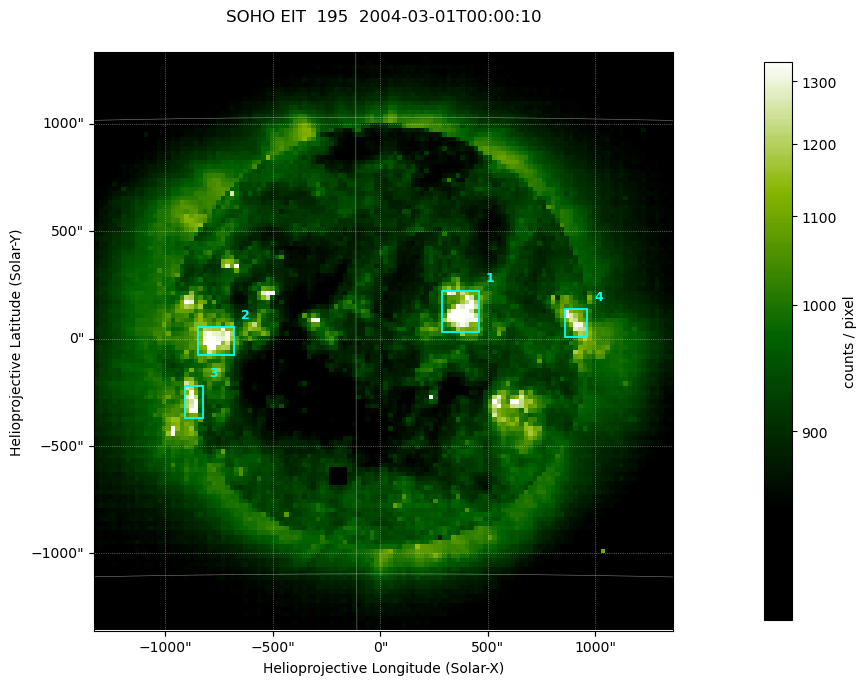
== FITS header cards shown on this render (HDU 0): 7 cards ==
TELESCOP= 'SOHO    '
INSTRUME= 'EIT     '
WAVELNTH=                  195
DATE-OBS= '2004-03-01T00:00:10.515Z'
CTYPE1  = 'Solar-X '
CTYPE2  = 'Solar-Y '
BUNIT   = 'counts / pixel'

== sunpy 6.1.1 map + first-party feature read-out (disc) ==
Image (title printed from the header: SOHO EIT  195  2004-03-01T00:00:10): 128 x 128 px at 21 arcsec/px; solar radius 7833 arcsec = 372 px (partial field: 3.8% of the solar disc is inside the frame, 100% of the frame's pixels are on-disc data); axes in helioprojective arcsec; data unit counts / pixel (BUNIT, on the colour bar)
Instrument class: DISC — disc imager (sunpy class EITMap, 195 A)
Bright regions (active regions / flare kernels): reference = the on-disc median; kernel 3 px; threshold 5 sigma = 251 counts / pixel over a disc level ~898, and >= 1.15x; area >= 16 px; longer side >= 3 px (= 63 arcsec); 4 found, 4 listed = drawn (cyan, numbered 1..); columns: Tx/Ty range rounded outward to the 50 arcsec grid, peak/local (2 s.f.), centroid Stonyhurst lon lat
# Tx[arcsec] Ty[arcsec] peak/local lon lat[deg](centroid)
1 250..450 0..250 1.8 +4 -6
2 -850..-650 -100..50 1.6 -5 -7
3 -900..-800 -400..-200 1.5 -5 -9
4 850..1000 0..150 1.4 +7 -7